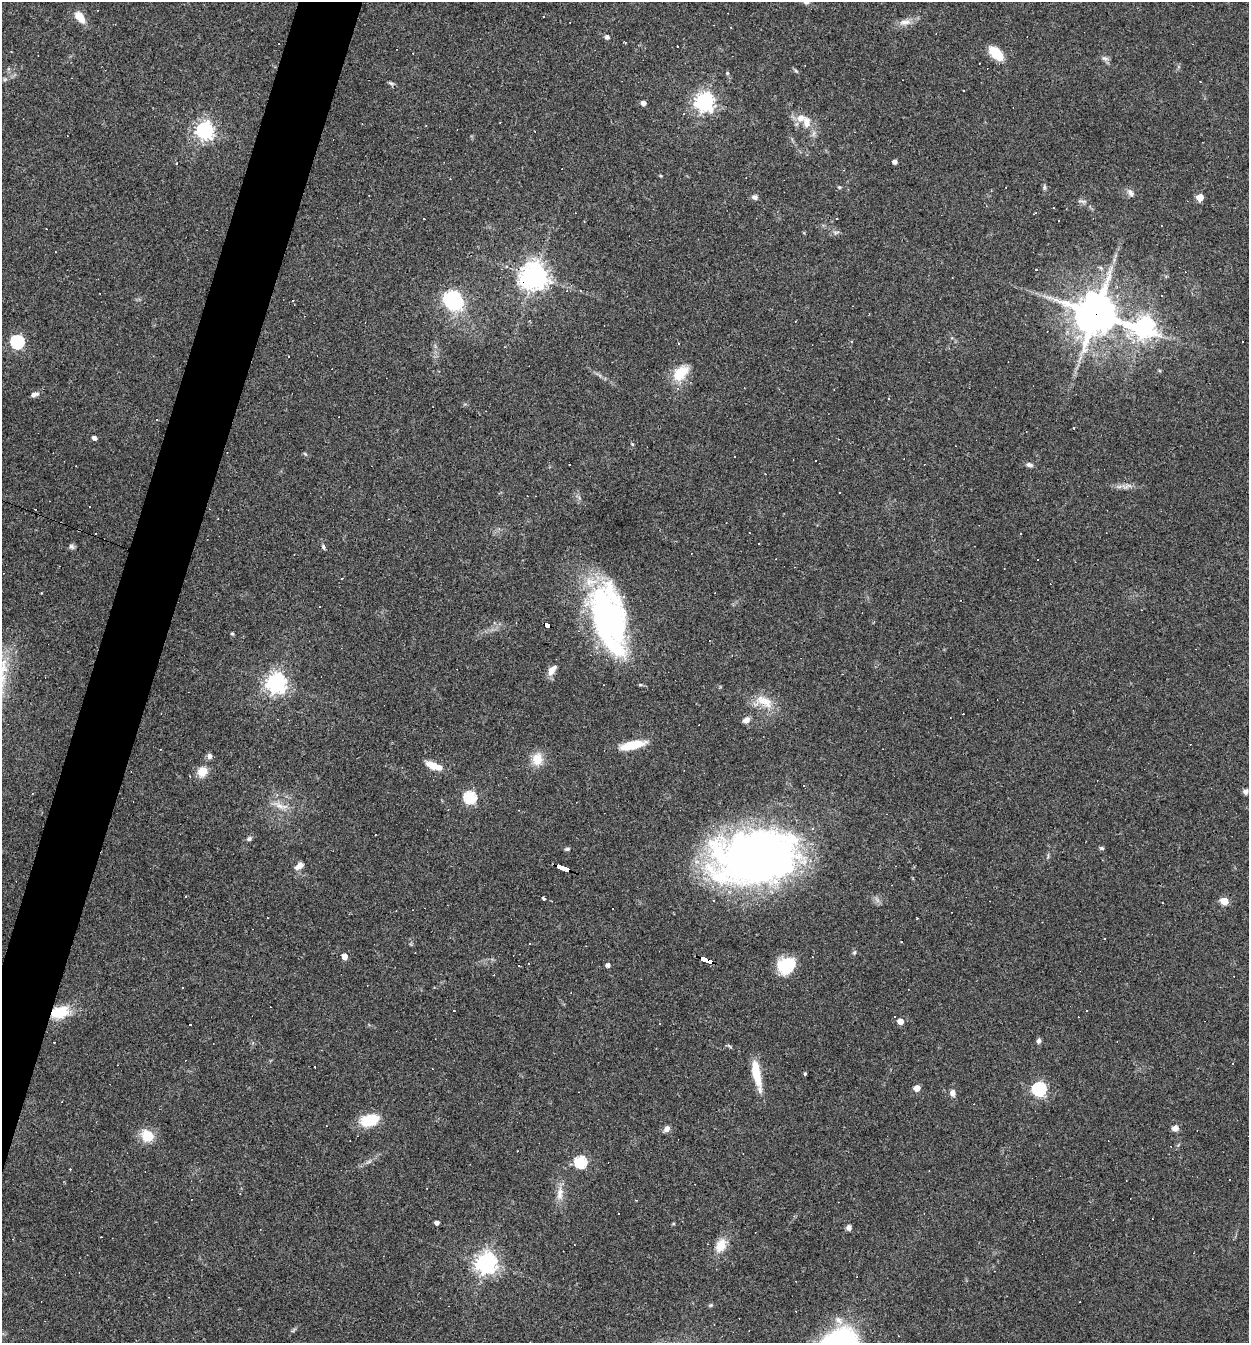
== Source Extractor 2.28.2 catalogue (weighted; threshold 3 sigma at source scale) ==
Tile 7 of 4 x 4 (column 3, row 2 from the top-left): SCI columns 2754-4000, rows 2682-4022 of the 5378 x 5362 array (HDU 1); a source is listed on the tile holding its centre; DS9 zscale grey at full resolution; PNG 1251 x 1345 px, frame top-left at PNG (2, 2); no overlay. Shown black and unused: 4% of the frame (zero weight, under 3 of 4 exposures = <1% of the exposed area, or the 3 px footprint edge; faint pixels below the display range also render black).
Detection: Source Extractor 2.28.2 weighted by HDU 2 'WHT'; one run over the whole footprint, this tile lists its part. Background 0.0527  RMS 0.0047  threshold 0.0212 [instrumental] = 3 sigma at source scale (4.5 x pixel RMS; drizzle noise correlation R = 1.50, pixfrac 1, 0.05/0.05 arcsec/px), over >= 5 px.
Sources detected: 163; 54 cosmic-ray / hot-pixel residue — not listed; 3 inside a brighter listed object's ellipse — not listed separately; the other 106 listed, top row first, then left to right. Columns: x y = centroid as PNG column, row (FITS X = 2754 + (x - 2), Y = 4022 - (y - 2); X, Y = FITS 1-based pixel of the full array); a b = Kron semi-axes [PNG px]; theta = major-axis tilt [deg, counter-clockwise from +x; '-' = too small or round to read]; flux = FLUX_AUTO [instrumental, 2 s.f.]
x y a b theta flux
806 2 9 7 -14 1.5
543 16 3 2 - 0.51
80 17 14 7 -53 6.9
905 22 18 6 2 3.3
607 37 6 5 - 1.2
996 53 19 11 -45 9.1
1105 58 11 5 -23 1.3
728 73 4 4 - 0.68
5 79 7 4 19 0.75
391 83 8 4 -20 0.88
704 102 7 7 - 230
643 103 5 4 - 2.3
684 114 3 2 - 0.37
807 122 16 10 -88 4.7
204 130 7 6 - 200
895 162 4 4 - 2.1
660 176 4 3 - 0.5
839 187 4 4 - 0.53
1044 187 7 4 -90 0.79
1130 193 11 7 -45 2
755 197 7 5 -13 1.4
1200 197 5 5 - 8
1082 201 13 3 -4 0.87
1053 208 2 2 - 0.46
837 218 3 2 - 0.34
46 229 2 2 - 0.33
836 232 10 4 13 1
1101 268 6 4 -45 0.78
534 276 9 8 - 520
1162 296 2 2 - 0.38
1049 297 7 4 -18 1.4
293 301 3 3 - 0.38
453 301 16 13 -43 41
1095 314 13 13 - 1400
1144 327 9 7 -11 290
851 341 3 2 - 0.5
17 342 6 6 - 71
680 373 21 12 44 11
34 394 9 5 17 1.7
1074 428 3 2 - 0.41
94 438 4 4 - 2.1
632 444 4 4 - 0.53
569 465 3 2 - 0.28
1029 465 8 6 -13 1.3
89 507 2 2 - 0.43
209 509 3 2 - 0.31
1021 534 3 3 - 0.76
71 546 8 6 -44 1.1
320 606 3 2 - 0.54
608 617 66 33 -74 120
547 625 6 4 -25 38
232 634 5 4 - 0.62
552 670 13 7 50 3.8
276 683 7 7 - 280
764 702 28 13 -30 8.8
746 720 8 6 36 2.5
632 745 27 8 13 11
209 756 7 6 - 1.7
537 759 13 11 -89 7.7
433 765 15 8 -23 6
202 771 12 11 - 5.6
804 785 3 2 - 0.39
1246 792 7 6 - 1.2
470 797 6 6 - 58
280 806 17 7 -22 3.9
519 810 3 2 - 0.33
249 839 6 6 - 1.1
1102 848 7 3 -18 0.68
567 849 6 4 10 0.86
756 857 76 45 5 340
299 866 11 7 33 3.1
562 867 12 3 -21 150
186 896 3 2 - 0.52
544 898 4 3 - 2.5
1224 901 5 5 - 14
267 918 3 2 - 0.31
917 918 3 2 - 0.62
854 952 6 5 - 0.75
344 956 4 4 - 6.4
706 960 13 4 -23 130
529 963 3 3 - 0.72
608 965 4 4 - 1.9
786 965 20 16 28 16
183 988 2 2 - 0.33
454 1011 3 2 - 0.42
60 1012 24 14 16 13
895 1016 3 2 - 0.82
900 1021 5 4 - 4.9
1039 1041 7 5 77 1.2
805 1073 5 3 - 0.47
757 1074 34 8 -79 13
917 1088 5 5 - 6.1
1039 1089 6 6 - 89
952 1093 7 6 - 2.3
370 1120 21 13 16 13
1175 1128 7 6 - 2.7
667 1129 8 6 52 2.2
147 1136 15 13 -38 9.1
580 1162 6 5 - 48
560 1193 21 9 83 4.7
437 1223 4 4 - 1.8
673 1224 5 3 - 0.42
849 1228 6 6 - 1.6
721 1245 18 13 60 6.7
486 1263 7 7 - 320
711 1305 6 5 - 0.63
Overlapping masked pixels (flux is a lower limit): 7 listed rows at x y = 534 276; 1095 314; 547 625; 756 857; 562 867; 706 960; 60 1012
Isophote crosses this tile's border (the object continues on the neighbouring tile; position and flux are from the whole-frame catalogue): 1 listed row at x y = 806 2